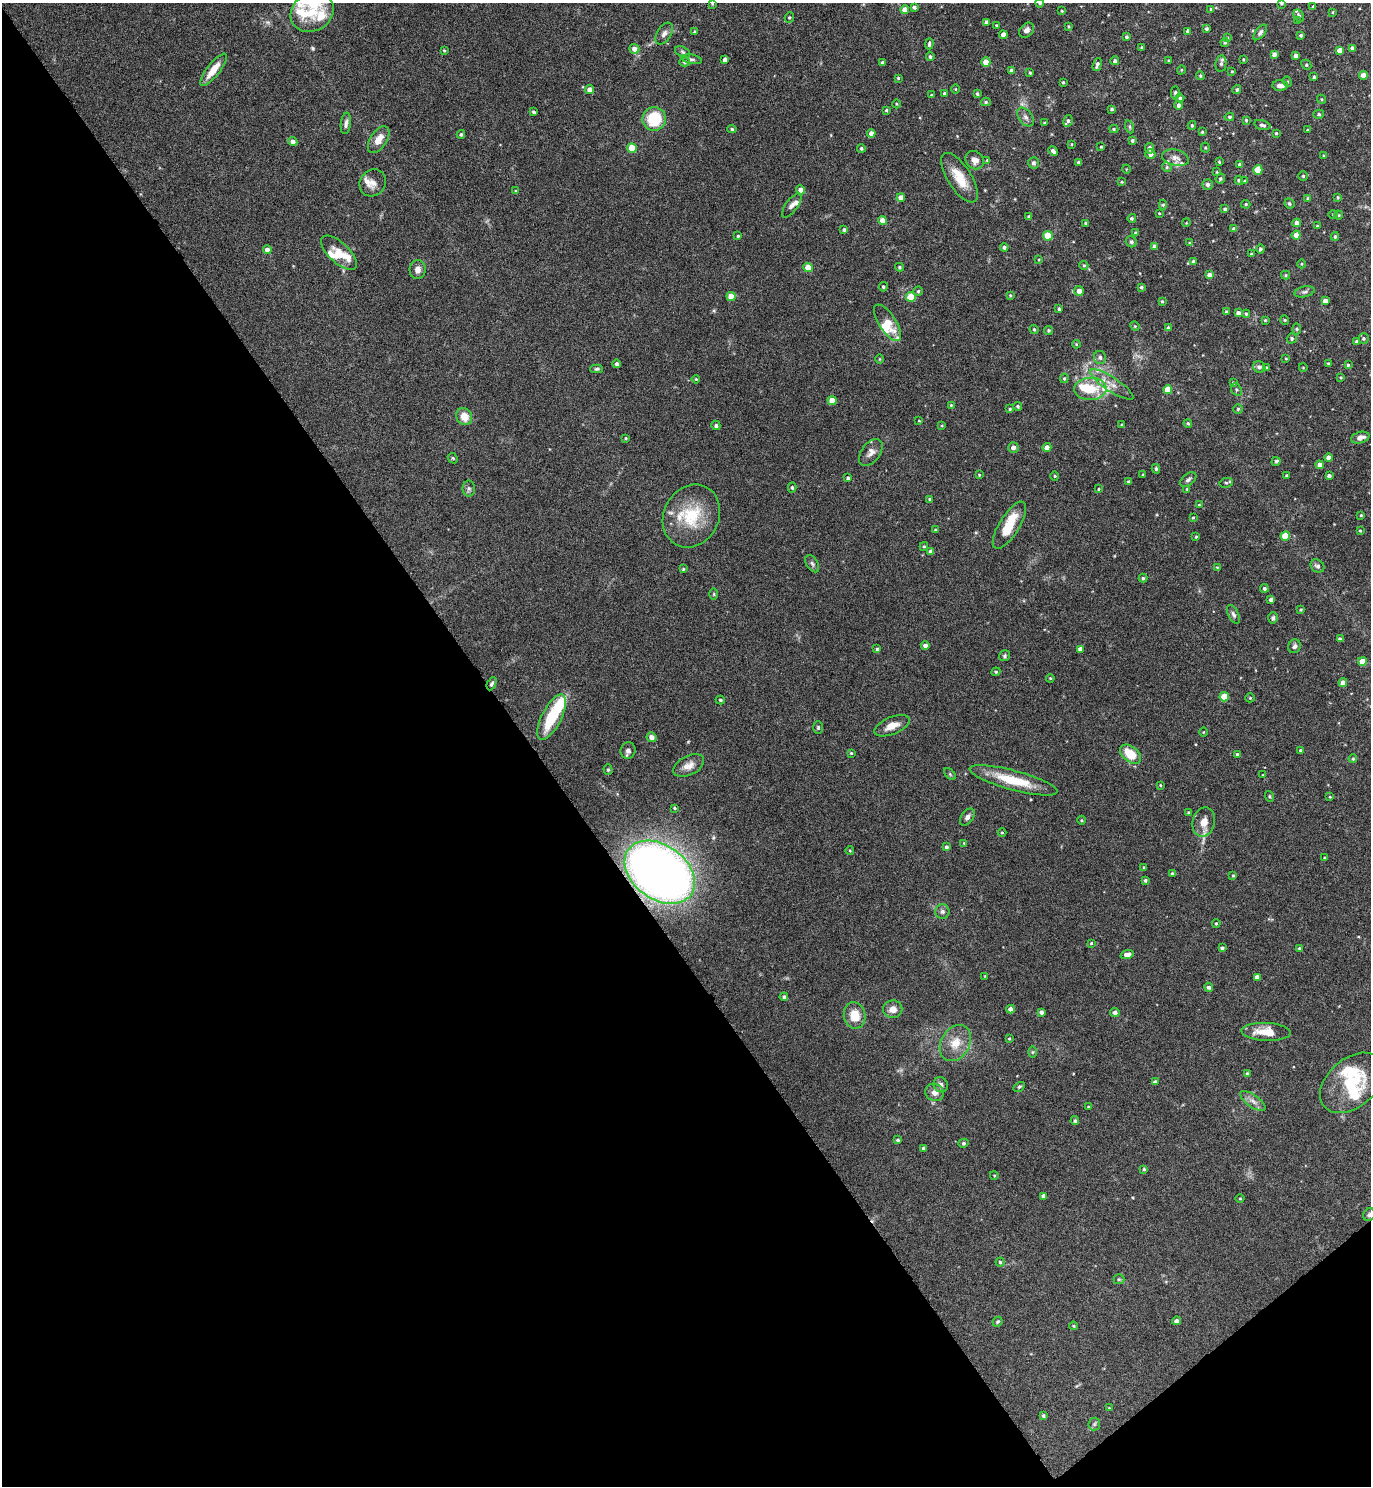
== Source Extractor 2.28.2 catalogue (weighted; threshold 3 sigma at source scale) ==
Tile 14 of 4 x 4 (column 2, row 4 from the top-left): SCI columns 1528-2896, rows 4-1487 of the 5934 x 5937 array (HDU 1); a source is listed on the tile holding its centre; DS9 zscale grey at full resolution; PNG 1373 x 1488 px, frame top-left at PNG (2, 3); each listed source drawn as its Kron ellipse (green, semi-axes under 4 px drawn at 4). Shown black and unused: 41% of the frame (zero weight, under 4 of 8 exposures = <1% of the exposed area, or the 3 px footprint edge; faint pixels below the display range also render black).
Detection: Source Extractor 2.28.2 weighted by HDU 2 'WHT'; one run over the whole footprint, this tile lists its part. Background 0.0977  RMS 0.0048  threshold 0.0196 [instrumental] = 3 sigma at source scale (4.09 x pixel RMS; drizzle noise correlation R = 1.36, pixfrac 0.8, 0.05/0.05 arcsec/px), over >= 5 px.
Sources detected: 382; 3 inside a brighter object's white glare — neither listed nor drawn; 18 inside a brighter listed object's ellipse — not listed separately; the other 361 listed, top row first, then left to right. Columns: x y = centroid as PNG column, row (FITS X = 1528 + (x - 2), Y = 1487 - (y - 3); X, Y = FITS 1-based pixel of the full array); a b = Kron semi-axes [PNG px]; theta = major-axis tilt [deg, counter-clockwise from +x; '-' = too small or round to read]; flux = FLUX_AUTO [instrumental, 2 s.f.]
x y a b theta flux
1040 3 4 3 - 0.55
1282 3 3 3 - 0.67
712 4 4 3 - 0.44
1313 6 3 3 - 0.37
914 7 4 3 - 0.92
1211 9 4 3 - 0.51
905 10 4 4 - 3.7
1062 11 4 3 - 0.42
312 12 22 19 29 11
1333 12 4 3 - 0.33
1299 15 6 4 -58 0.99
789 17 5 4 - 0.6
1298 21 4 3 - 0.4
986 22 4 4 - 1.4
996 25 3 3 - 0.35
1068 26 4 3 - 0.46
1207 28 4 3 - 0.8
1026 30 8 6 47 1.7
1188 31 4 3 - 0.97
695 32 4 3 - 0.71
1260 32 9 4 51 1.1
664 34 12 7 57 1.9
1003 35 4 4 - 2.5
1301 35 4 3 - 0.75
1126 37 3 3 - 0.77
1227 38 4 3 - 0.54
1225 42 4 3 - 0.57
929 44 5 3 - 0.92
1141 47 3 3 - 0.39
1353 48 4 3 - 1.5
634 49 5 5 - 2.7
444 50 3 3 - 0.47
1339 50 4 4 - 2.8
683 52 8 5 -28 0.93
1274 54 4 4 - 1.6
1296 55 4 3 - 1.5
930 56 4 4 - 0.73
692 59 10 4 -9 1.1
725 59 4 4 - 1.9
1243 59 3 2 - 0.41
1115 61 4 4 - 1
1169 61 4 4 - 0.62
685 62 5 4 - 0.84
986 62 4 4 - 5.9
882 63 3 3 - 0.8
1221 64 8 5 80 1.2
1097 65 7 3 72 1.3
1306 65 5 4 - 0.65
213 70 20 6 52 6.3
1011 70 3 3 - 0.64
1181 70 5 3 - 0.42
1232 71 3 3 - 0.41
1030 73 4 3 - 0.52
1363 75 4 4 - 2.8
1200 76 4 3 - 0.52
1314 77 3 3 - 0.66
898 78 3 3 - 0.45
1063 82 3 3 - 0.5
1287 82 5 4 - 0.65
1280 85 7 5 -5 2.3
589 89 4 4 - 2.1
955 89 5 3 - 0.37
1237 90 4 4 - 0.76
945 93 3 3 - 0.86
1175 93 6 4 90 0.95
977 94 4 3 - 0.73
932 95 3 3 - 0.51
1180 98 4 4 - 0.79
1322 99 5 4 - 0.55
986 102 5 4 - 0.61
896 104 4 3 - 0.41
1179 105 4 4 - 1.7
1112 109 3 3 - 0.79
886 110 3 2 - 0.49
534 112 4 3 - 0.81
1319 114 5 4 - 0.69
1025 117 10 6 -53 1.8
1229 117 5 3 - 0.66
654 119 12 11 - 17
1246 120 4 4 - 0.52
1068 121 6 4 80 0.93
346 123 11 5 83 1.5
1044 123 3 3 - 0.4
1192 125 4 3 - 0.63
1262 125 8 5 -16 1.2
1130 127 6 4 -71 0.72
732 129 5 4 - 0.73
1114 129 4 4 - 0.57
1308 130 4 3 - 0.47
1202 132 4 4 - 0.53
871 133 4 4 - 2
1276 133 3 3 - 0.51
461 134 4 4 - 0.75
379 140 15 8 57 5.1
1132 141 4 4 - 0.78
293 142 5 4 - 2
1072 144 4 2 - 0.31
1101 147 3 3 - 0.41
632 148 5 4 - 11
861 148 4 4 - 0.65
1150 148 5 4 - 1.9
1205 148 5 4 - 0.57
1053 151 5 4 - 1.4
1150 154 5 5 - 1.7
1324 156 4 2 - 0.38
1175 158 13 8 -14 2.6
975 160 10 8 -43 2.9
987 160 4 4 - 0.44
1079 162 3 3 - 0.97
1219 162 4 3 - 0.45
1033 163 6 5 - 1
1240 165 4 4 - 1.3
1167 167 5 4 - 0.68
1126 169 4 3 - 0.33
1258 170 5 4 - 9.1
1217 172 4 4 - 0.4
1303 176 4 4 - 0.62
959 178 28 12 -57 10
1220 179 5 4 - 0.67
1239 180 4 4 - 0.74
1245 181 4 3 - 0.63
1122 182 4 3 - 0.43
373 183 14 12 55 3.5
1208 184 5 5 - 1.4
801 190 5 4 - 2.8
516 191 4 3 - 0.52
1338 197 3 3 - 0.53
901 198 4 4 - 3.2
1308 198 4 4 - 0.7
1289 203 5 4 - 0.71
1246 204 5 4 - 0.49
1163 205 5 4 - 0.61
792 206 14 6 54 2
1225 209 3 3 - 0.96
1159 213 3 3 - 0.33
1333 214 4 3 - 0.35
1339 215 4 4 - 0.49
1029 217 4 4 - 1.1
1132 218 4 4 - 0.75
883 221 4 4 - 4.9
1086 223 3 3 - 0.61
1186 223 4 3 - 0.35
1297 223 4 4 - 1.8
1317 226 3 3 - 0.48
1234 229 4 4 - 1.7
844 230 4 3 - 0.73
1136 233 4 3 - 0.88
1296 235 4 4 - 4.8
738 236 3 3 - 0.52
1048 236 5 5 - 12
1335 236 4 3 - 0.63
1131 242 6 5 - 0.99
1189 243 3 3 - 0.36
1004 247 4 4 - 1
1154 247 4 4 - 1.5
1260 249 4 3 - 0.91
267 250 4 4 - 2.1
339 253 22 10 -43 6.1
1251 254 3 2 - 0.38
1039 260 4 2 - 0.37
1193 261 4 4 - 0.75
1302 264 4 3 - 0.39
1084 265 4 4 - 0.48
899 267 4 4 - 0.71
808 268 5 4 - 8
418 270 9 8 - 2.3
1209 275 4 4 - 2.3
1286 275 4 4 - 0.58
883 287 5 4 - 0.66
1141 287 4 4 - 0.77
918 291 4 4 - 0.59
1079 291 5 4 - 2.9
1304 292 10 5 13 1.1
1010 295 4 3 - 0.5
731 296 4 4 - 5.2
911 297 5 5 - 10
1162 301 4 3 - 0.52
1325 301 4 4 - 2.1
1059 309 4 3 - 0.78
1226 311 4 3 - 0.48
1238 313 4 4 - 1.7
1246 314 4 3 - 0.59
1265 320 3 3 - 0.44
1285 320 4 4 - 0.5
888 323 21 8 -57 7.5
1135 326 5 4 - 0.45
1168 328 4 4 - 0.89
1034 329 5 3 - 0.6
1297 329 5 3 - 0.54
1049 330 4 4 - 0.78
1292 338 5 5 - 0.83
1364 338 5 5 - 0.72
1357 341 3 3 - 0.98
1076 344 4 3 - 0.44
1100 357 6 6 - 1.2
880 359 5 3 - 0.38
1286 359 3 2 - 0.35
1328 363 3 3 - 0.55
617 364 4 4 - 0.98
1348 365 4 4 - 0.68
1259 367 6 5 - 1.4
1303 367 4 3 - 0.29
1266 368 3 3 - 1.1
597 369 6 4 0 0.76
1341 377 3 3 - 0.41
1064 378 5 4 - 0.53
696 379 4 3 - 0.4
1233 382 3 3 - 0.45
1112 384 25 7 -33 5.1
1090 389 16 11 2 12
1168 390 4 4 - 7.4
1236 390 7 5 -57 0.81
832 400 4 4 - 5.4
951 405 3 3 - 0.4
1018 406 4 4 - 0.7
1010 409 4 3 - 0.61
1238 409 5 5 - 0.71
464 417 9 7 -59 6
919 421 4 2 - 0.3
1188 423 4 3 - 0.58
716 425 5 4 - 0.95
1121 425 3 2 - 0.37
942 426 4 2 - 0.37
626 438 3 2 - 0.42
1360 438 9 5 15 2.4
1013 447 5 5 - 2.3
1047 447 4 4 - 2.7
871 453 15 9 54 2.9
453 458 5 4 - 0.57
1329 458 4 4 - 2.8
1276 461 5 4 - 0.88
1320 465 4 4 - 2.6
1156 469 5 4 - 0.65
979 475 3 3 - 0.39
1143 475 3 3 - 0.35
1287 475 3 3 - 0.49
1055 476 4 4 - 0.55
1329 476 4 3 - 1.4
848 478 4 3 - 0.78
1188 480 9 5 40 1.3
1129 481 3 3 - 0.46
1226 483 6 4 13 0.84
792 487 5 4 - 0.76
469 488 8 6 -90 1.2
1099 489 3 3 - 0.42
1187 489 4 4 - 0.47
930 499 3 3 - 0.78
1199 505 4 3 - 0.31
1361 515 3 3 - 0.46
691 516 32 27 62 21
1193 518 3 3 - 0.42
1009 525 27 10 58 11
935 530 3 3 - 0.55
1360 531 3 3 - 0.49
1285 536 4 4 - 9.1
1196 537 3 3 - 0.43
924 546 4 4 - 0.55
931 551 4 4 - 2.1
812 564 9 5 -59 1.1
1317 566 7 6 - 1.4
1217 567 3 2 - 0.32
683 569 4 4 - 0.48
1143 578 4 4 - 0.68
1264 588 4 4 - 0.99
714 594 6 4 89 0.53
1271 600 4 3 - 1.1
1301 610 4 3 - 0.42
1233 614 10 5 -63 1.2
1273 618 5 5 - 1.1
1340 639 4 4 - 1.2
925 645 4 4 - 1.5
1294 646 7 6 - 1.4
877 649 4 4 - 0.71
1080 649 4 4 - 2
1005 656 6 5 - 0.7
1362 661 4 4 - 6
996 672 4 4 - 0.58
1050 678 4 3 - 0.4
1343 683 4 4 - 2.9
492 684 7 4 65 1
1224 697 4 4 - 11
1250 698 5 4 - 0.51
720 700 4 3 - 0.66
552 717 25 9 63 20
892 726 19 8 22 4.9
818 727 6 4 90 0.65
1203 732 4 3 - 0.34
652 737 5 4 - 2.5
1300 750 3 3 - 0.45
628 751 8 7 - 1.5
851 753 3 3 - 0.41
1130 754 12 7 -37 10
1237 754 3 3 - 0.61
1353 759 4 3 - 0.46
689 765 16 9 27 3.5
608 770 5 4 - 0.66
950 774 7 4 -45 0.63
1263 775 3 3 - 0.3
1014 780 45 9 -15 16
1160 785 4 3 - 0.39
1269 796 5 3 - 0.48
1330 797 3 3 - 0.34
675 808 3 2 - 0.54
1189 813 3 3 - 0.58
967 817 10 6 54 1.6
1082 820 4 3 - 0.42
1204 822 15 11 77 4.9
1002 832 4 3 - 0.36
964 843 4 3 - 0.43
946 847 4 4 - 0.84
850 851 4 3 - 0.36
1325 857 3 2 - 0.38
1144 867 3 3 - 0.44
660 872 39 27 -36 390
1172 874 4 3 - 0.66
1233 875 4 4 - 0.49
1145 880 3 3 - 0.68
942 911 7 7 - 1.3
1216 923 4 3 - 0.5
1091 943 3 3 - 0.42
1222 948 4 3 - 0.91
1299 948 4 3 - 0.52
1127 955 6 4 17 2.5
985 976 3 3 - 0.29
1257 977 4 4 - 2.4
1209 987 4 4 - 1.1
784 997 4 4 - 0.9
893 1009 9 9 - 3.3
1011 1009 4 4 - 1.8
1041 1012 4 3 - 1.2
1115 1012 5 4 - 1.2
855 1015 13 11 -81 7.6
1266 1032 24 9 -2 8.2
1009 1038 3 3 - 0.4
955 1043 19 14 60 7.2
1032 1052 6 4 89 0.55
1247 1074 4 4 - 0.89
1155 1082 4 4 - 1.3
1352 1083 36 24 41 24
941 1085 8 7 - 1.6
1019 1087 6 4 29 0.63
935 1092 9 8 - 2.5
1253 1101 15 6 -36 2.4
1088 1107 3 2 - 0.37
1075 1121 4 4 - 0.85
898 1140 4 3 - 0.7
963 1143 5 4 - 0.76
923 1148 3 3 - 0.76
1144 1169 4 4 - 0.55
994 1175 4 3 - 0.36
1044 1196 4 4 - 1.8
1240 1199 4 3 - 0.4
1369 1215 7 5 61 1.1
1000 1262 4 4 - 0.64
1119 1279 5 5 - 0.53
1177 1321 4 4 - 1.7
997 1322 5 4 - 0.68
1073 1326 4 3 - 0.43
1109 1408 3 3 - 0.33
1043 1416 4 4 - 0.74
1094 1424 6 6 - 0.9
Overlapping masked pixels (flux is a lower limit): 2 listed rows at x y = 492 684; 660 872
Isophote crosses this tile's border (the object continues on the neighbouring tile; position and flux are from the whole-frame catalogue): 2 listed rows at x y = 1040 3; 1282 3